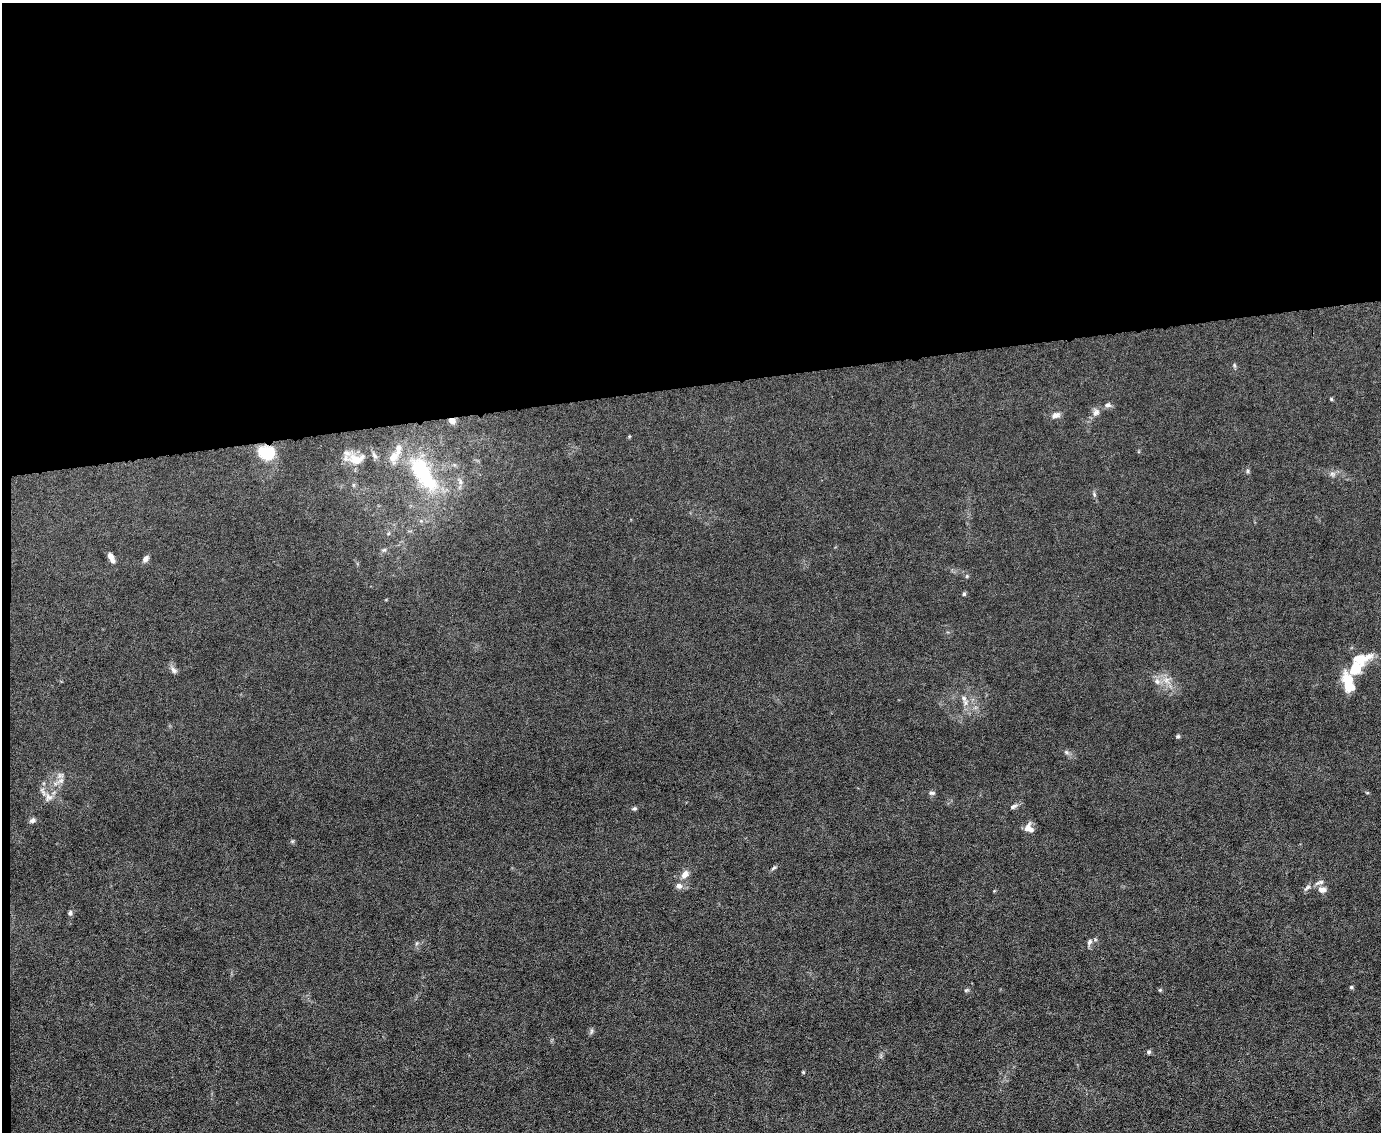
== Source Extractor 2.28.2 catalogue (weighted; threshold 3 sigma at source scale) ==
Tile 1 of 3 x 4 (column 1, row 1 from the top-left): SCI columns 231-1609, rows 3390-4519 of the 4491 x 4519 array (HDU 1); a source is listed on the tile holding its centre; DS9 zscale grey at full resolution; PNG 1383 x 1134 px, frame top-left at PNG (2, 3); no overlay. Shown black and unused: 34% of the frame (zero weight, under 6 of 12 exposures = <1% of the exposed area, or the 3 px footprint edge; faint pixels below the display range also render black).
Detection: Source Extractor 2.28.2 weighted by HDU 2 'WHT'; one run over the whole footprint, this tile lists its part. Background 0.0159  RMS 0.0032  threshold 0.0131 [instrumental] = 3 sigma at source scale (4.09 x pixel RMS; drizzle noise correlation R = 1.36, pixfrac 0.8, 0.05/0.05 arcsec/px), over >= 5 px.
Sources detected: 57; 1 inside a brighter object's white glare — not listed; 8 inside a brighter listed object's ellipse — not listed separately; the other 48 listed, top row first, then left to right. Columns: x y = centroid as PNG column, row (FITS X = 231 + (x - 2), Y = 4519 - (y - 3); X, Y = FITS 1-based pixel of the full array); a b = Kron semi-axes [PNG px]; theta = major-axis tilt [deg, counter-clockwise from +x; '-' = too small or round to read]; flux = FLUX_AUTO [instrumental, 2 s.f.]
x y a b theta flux
1234 365 7 4 -71 0.4
1331 399 6 3 -71 0.29
1108 405 10 7 3 0.9
1096 412 10 8 47 1.4
1056 415 12 8 18 1.4
452 421 7 5 -18 1.7
266 453 19 15 -14 7.7
356 459 23 14 10 4.9
1247 471 6 4 90 0.43
423 474 57 22 -56 25
1332 474 8 6 -21 0.87
460 482 9 6 -64 0.94
1094 494 6 4 -50 0.44
384 550 6 4 18 0.46
111 556 8 7 - 1.2
145 559 9 6 52 1.1
967 576 6 3 72 0.33
964 594 5 5 - 0.46
1360 659 24 12 12 6.3
173 670 11 7 -50 1
1348 679 13 10 -60 6.5
1166 680 7 7 - 1.5
1157 681 9 6 -73 1.2
964 699 11 6 -78 1.2
1178 736 5 4 - 0.47
1066 752 6 5 - 0.54
60 775 10 7 29 1.3
932 793 8 5 -3 0.64
48 797 11 9 -37 1.8
1013 806 11 5 28 0.82
634 808 7 4 7 0.45
32 820 8 6 14 0.8
1027 828 15 7 61 1.6
292 841 6 4 -18 0.36
773 868 8 4 28 0.52
685 874 11 8 46 2
679 886 8 8 - 1.3
1307 887 11 5 43 0.82
1322 889 10 7 -3 1.6
70 913 7 5 83 0.67
1089 942 9 6 61 0.85
417 943 6 4 71 0.39
1351 987 5 5 - 0.37
966 990 7 4 22 0.39
1160 990 5 4 - 0.33
591 1031 9 4 81 0.54
1148 1052 5 5 - 0.59
803 1072 5 4 - 0.27
Overlapping masked pixels (flux is a lower limit): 2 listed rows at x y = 452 421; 266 453